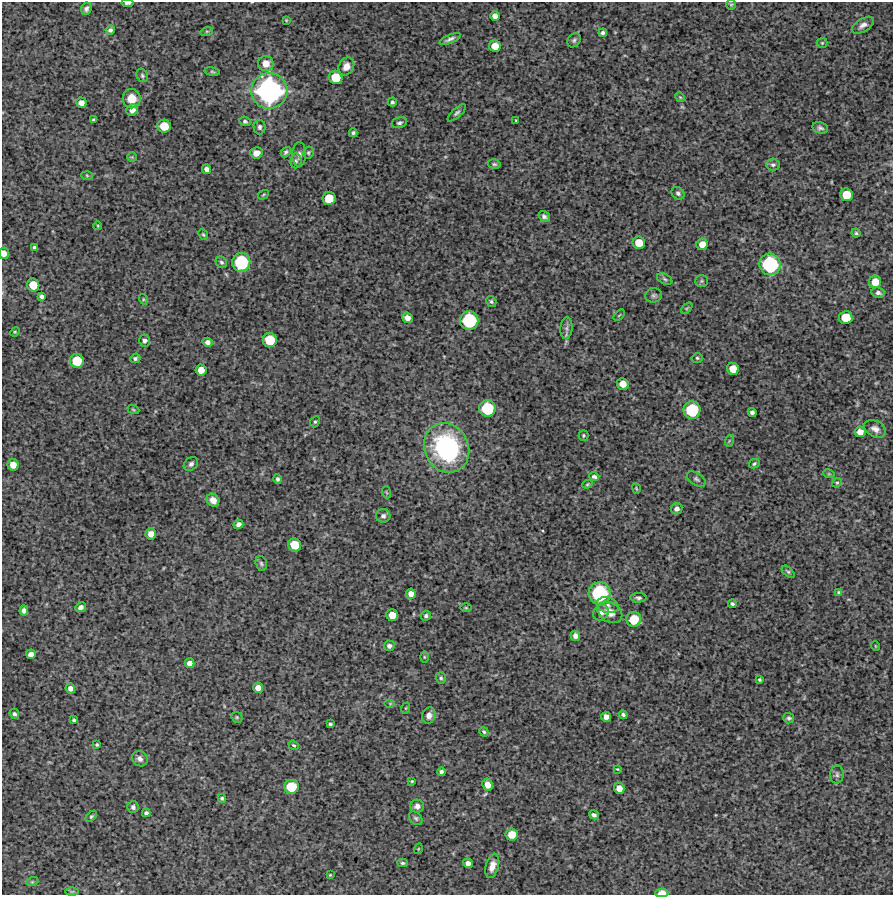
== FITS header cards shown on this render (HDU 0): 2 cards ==
NAXIS1  =                  891 /Length X axis
NAXIS2  =                  893 /Length Y axis

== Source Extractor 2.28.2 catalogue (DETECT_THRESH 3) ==
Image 891 x 893 px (HDU 0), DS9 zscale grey, 1 PNG px = 1 image px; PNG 895 x 897 px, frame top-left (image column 1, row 893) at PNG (2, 2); each listed source drawn as its Kron ellipse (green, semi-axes under 4 px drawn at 4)
Background 4280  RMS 230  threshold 675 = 3 sigma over >= 5 px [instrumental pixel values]
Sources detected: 173; all 173 listed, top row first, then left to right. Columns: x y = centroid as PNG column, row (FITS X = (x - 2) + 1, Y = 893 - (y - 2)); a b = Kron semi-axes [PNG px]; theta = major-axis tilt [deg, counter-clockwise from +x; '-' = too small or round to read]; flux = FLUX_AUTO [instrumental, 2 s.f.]
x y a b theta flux
127 3 6 3 6 3.3e+04
731 5 5 5 - 2.0e+04
86 9 6 5 - 3.9e+04
495 16 5 5 - 8.0e+04
286 20 4 3 - 1.4e+04
863 25 12 6 30 7.6e+04
110 30 5 4 - 3.3e+04
207 31 6 4 18 1.9e+04
603 33 4 4 - 3.9e+04
450 39 11 4 24 4.8e+04
574 40 8 6 51 3.4e+04
822 43 5 5 - 2.0e+04
495 46 6 5 - 1.8e+05
266 64 8 7 - 1.7e+05
346 66 9 7 61 1.1e+05
212 72 8 3 -9 2.1e+04
142 75 7 5 -60 2.9e+04
336 77 7 6 - 3.5e+05
269 91 18 18 - 3.2e+06
680 97 5 4 - 1.6e+04
132 99 9 9 - 2.0e+05
392 102 4 4 - 2.9e+04
81 103 5 5 - 9.3e+04
132 110 6 5 - 9.0e+04
457 113 12 4 42 3.9e+04
93 119 3 3 - 1.8e+04
245 121 6 4 -24 2.9e+04
516 121 3 2 - 1.4e+04
399 123 8 5 15 3.5e+04
164 126 7 6 - 2.8e+05
259 127 7 6 - 4.2e+04
820 128 8 5 -14 4.3e+04
353 133 4 4 - 2.9e+04
286 152 5 4 - 3.2e+04
256 153 6 5 - 8.3e+04
308 153 6 5 - 2.6e+04
299 155 12 7 88 6.6e+04
132 157 5 5 - 2.0e+04
296 161 7 5 84 3.1e+04
494 164 6 4 -13 2.7e+04
773 165 7 5 1 3.6e+04
206 169 5 4 - 6.4e+04
87 175 6 4 -2 2.0e+04
678 193 7 5 -43 4.0e+04
263 195 6 3 31 1.5e+04
846 195 6 6 - 2.9e+05
329 198 6 6 - 3.1e+05
544 216 6 5 - 4.1e+04
98 226 4 3 - 1.2e+04
856 233 4 4 - 2.1e+04
203 235 6 4 -49 2.0e+04
639 243 6 6 - 2.3e+05
702 244 6 5 - 1.3e+05
35 247 4 3 - 2.9e+04
4 253 6 5 - 9.6e+04
221 262 6 5 - 3.3e+04
241 262 9 9 - 8.8e+05
770 264 11 10 - 1.2e+06
665 279 8 5 -28 3.1e+04
701 281 6 5 - 2.8e+04
875 282 6 6 - 1.9e+05
33 285 6 6 - 2.6e+05
878 293 7 5 -10 4.7e+04
654 295 8 7 - 4.0e+04
41 296 4 4 - 3.4e+04
143 299 5 3 - 1.5e+04
491 301 6 4 -58 2.7e+04
687 308 7 3 45 1.9e+04
619 315 7 2 45 1.4e+04
846 317 7 6 - 3.2e+05
407 318 5 5 - 9.4e+04
469 320 9 9 - 9.7e+05
566 328 11 6 86 5.6e+04
15 332 5 4 - 1.7e+04
145 340 6 5 - 4.5e+04
270 340 7 7 - 4.1e+05
208 342 5 4 - 5.5e+04
135 358 5 4 - 2.8e+04
697 358 5 4 - 2.3e+04
77 361 7 7 - 3.9e+05
733 369 6 6 - 2.1e+05
201 370 5 5 - 1.3e+05
623 384 6 5 - 1.5e+05
487 408 8 8 - 7.1e+05
133 410 6 3 -20 1.8e+04
692 410 8 8 - 7.5e+05
752 412 4 4 - 4.3e+04
315 422 6 4 65 2.2e+04
875 429 11 8 -26 8.7e+04
860 432 5 5 - 1.1e+05
583 435 5 5 - 2.3e+04
729 441 6 4 72 2.1e+04
447 448 25 22 -63 2.2e+06
191 464 8 6 43 4.4e+04
754 464 5 4 - 2.7e+04
13 465 5 5 - 1.3e+05
829 474 6 3 -18 1.5e+04
594 477 5 3 - 3.6e+04
278 479 5 4 - 3.2e+04
696 479 10 6 -35 4.0e+04
837 483 5 4 - 2.0e+04
587 484 5 4 - 1.9e+04
636 489 5 3 - 1.5e+04
386 492 6 3 -70 1.7e+04
213 500 7 6 - 1.1e+05
676 509 6 5 - 5.9e+04
383 516 7 6 - 5.0e+04
238 524 5 4 - 5.2e+04
151 534 5 5 - 8.8e+04
295 545 7 6 - 2.7e+05
261 563 7 5 -73 2.7e+04
788 572 7 4 -42 2.6e+04
839 592 4 4 - 2.1e+04
600 593 11 11 - 1.3e+06
411 594 5 5 - 8.2e+04
638 598 8 5 0 3.7e+04
732 604 4 3 - 2.9e+04
608 605 11 8 -17 6.4e+04
80 607 5 4 - 6.0e+04
466 608 6 3 -1 1.6e+04
24 611 5 4 - 5.4e+04
610 612 13 9 -33 1.7e+05
601 613 8 7 - 5.9e+04
392 615 6 5 - 1.6e+05
426 616 5 5 - 3.2e+04
634 619 7 7 - 3.6e+05
575 636 5 4 - 5.9e+04
389 646 5 5 - 4.2e+04
875 646 5 3 - 1.1e+04
31 654 5 5 - 7.6e+04
424 657 5 3 - 1.5e+04
190 663 5 5 - 7.9e+04
441 678 6 5 - 2.8e+04
759 679 3 3 - 2.0e+04
258 688 5 5 - 1.0e+05
70 689 5 4 - 6.5e+04
390 703 5 3 - 1.4e+04
406 708 6 4 71 1.5e+04
14 714 5 4 - 3.3e+04
429 715 8 7 - 7.8e+04
623 715 4 3 - 3.1e+04
237 717 6 5 - 2.3e+04
606 717 5 5 - 8.0e+04
789 718 5 5 - 3.4e+04
74 720 4 3 - 2.4e+04
330 724 3 3 - 2.5e+04
484 732 5 4 - 1.9e+04
97 745 3 3 - 2.0e+04
294 745 5 4 - 2.1e+04
140 759 8 7 - 5.9e+04
617 769 3 3 - 1.2e+04
441 772 4 4 - 3.4e+04
837 774 9 6 85 4.5e+04
412 781 3 2 - 1.3e+04
488 785 6 5 - 1.2e+05
291 787 7 7 - 4.4e+05
619 788 6 5 - 1.2e+05
222 798 4 4 - 2.3e+04
417 806 6 6 - 6.6e+04
133 807 6 5 - 3.8e+04
146 813 4 4 - 3.3e+04
594 815 5 4 - 4.0e+04
91 816 7 4 44 2.5e+04
416 818 8 5 -45 3.1e+04
512 834 6 6 - 2.1e+05
418 849 5 3 - 1.3e+04
403 863 5 4 - 2.4e+04
468 863 5 4 - 7.7e+04
492 866 12 6 75 1.3e+05
330 875 3 2 - 1.2e+04
32 882 6 4 18 2.1e+04
72 892 6 4 1 1.8e+04
662 893 6 4 0 1.4e+05
At the frame edge (FLAGS 8, measured only in part): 3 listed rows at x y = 127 3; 4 253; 662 893